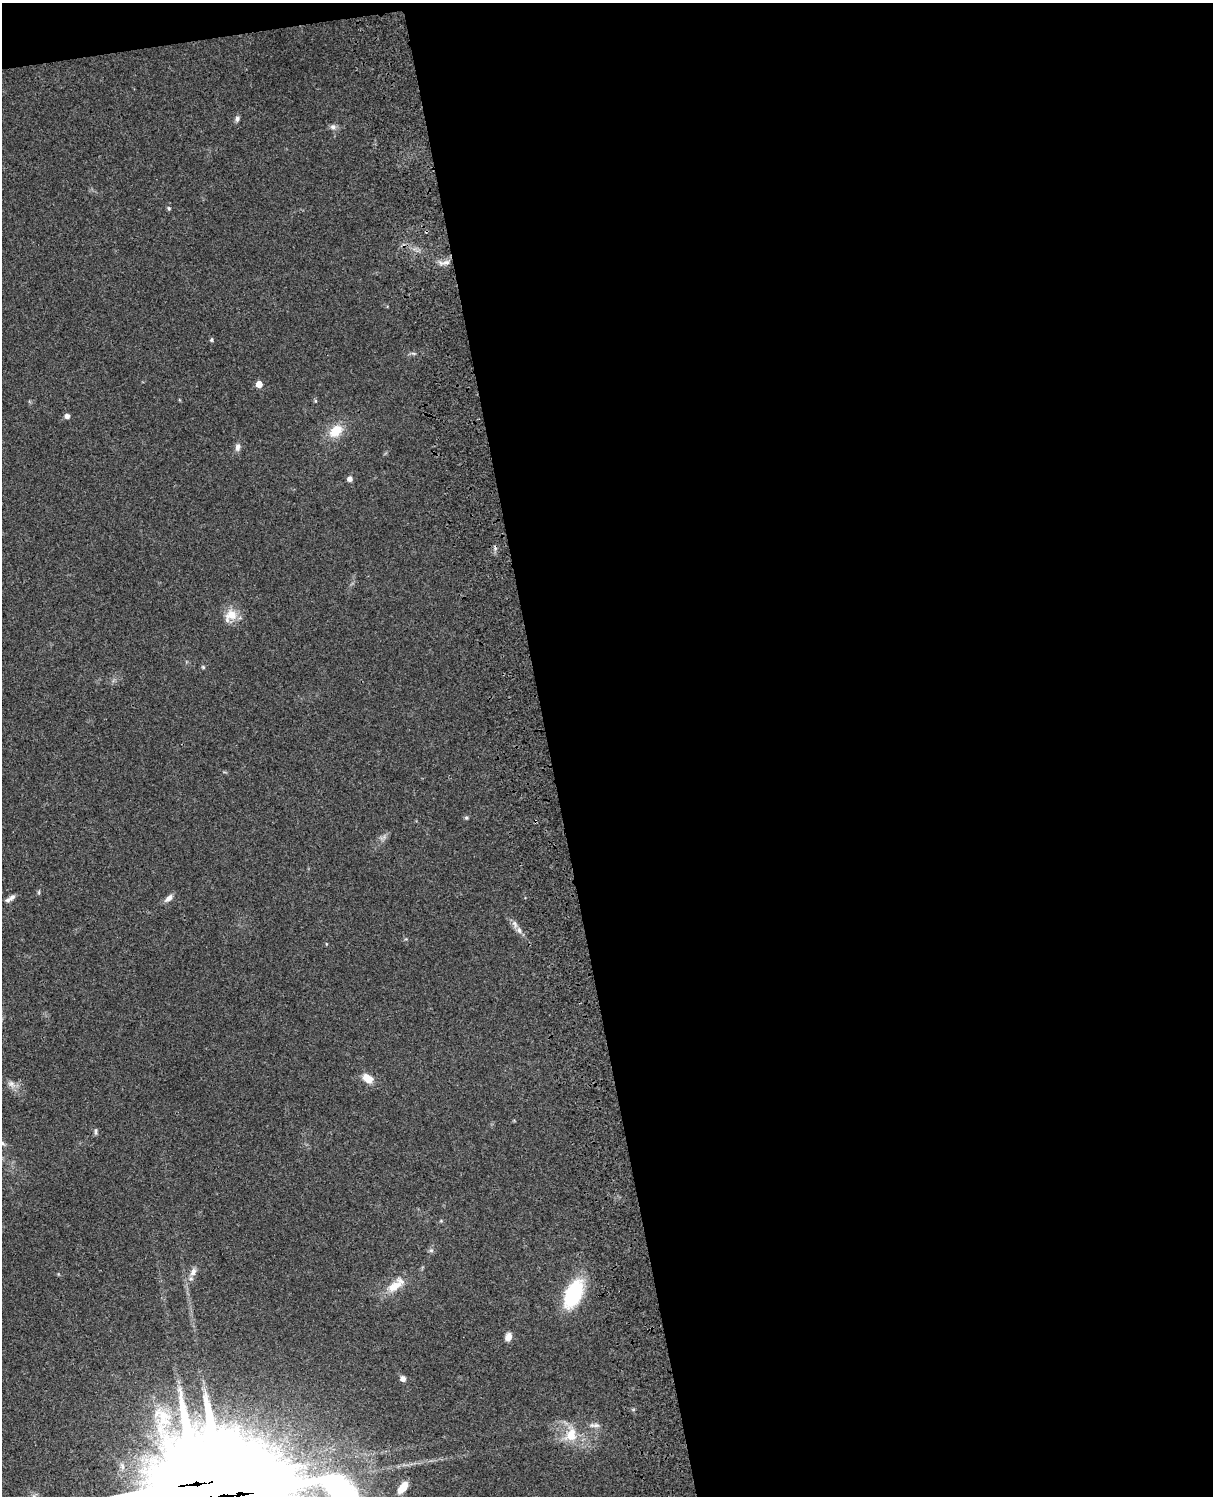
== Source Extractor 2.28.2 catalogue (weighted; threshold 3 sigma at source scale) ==
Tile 4 of 4 x 3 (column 4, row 1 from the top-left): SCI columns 3755-4965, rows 3267-4760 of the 5083 x 4925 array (HDU 1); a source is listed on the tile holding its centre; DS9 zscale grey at full resolution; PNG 1215 x 1498 px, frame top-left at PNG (2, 3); no overlay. Shown black and unused: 56% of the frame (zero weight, under 3 of 4 exposures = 6% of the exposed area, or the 3 px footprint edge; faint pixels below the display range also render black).
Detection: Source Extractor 2.28.2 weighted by HDU 2 'WHT'; one run over the whole footprint, this tile lists its part. Background 0.0782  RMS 0.0059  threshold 0.0266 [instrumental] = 3 sigma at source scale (4.5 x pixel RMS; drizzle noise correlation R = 1.50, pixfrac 1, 0.05/0.05 arcsec/px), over >= 5 px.
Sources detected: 34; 1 cosmic-ray / hot-pixel residue — not listed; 1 inside a brighter listed object's ellipse — not listed separately; the other 32 listed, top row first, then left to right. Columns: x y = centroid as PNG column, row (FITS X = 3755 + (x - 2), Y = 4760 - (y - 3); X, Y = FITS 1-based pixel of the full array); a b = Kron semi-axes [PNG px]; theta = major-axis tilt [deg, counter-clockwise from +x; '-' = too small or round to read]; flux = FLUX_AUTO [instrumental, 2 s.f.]
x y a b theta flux
237 119 8 6 83 1.5
333 127 8 7 - 2
169 208 6 4 -69 0.86
446 262 14 5 9 3.3
211 340 6 4 72 0.78
259 384 5 5 - 7.9
315 401 6 4 72 0.65
67 416 6 6 - 1.9
336 431 18 12 39 11
238 447 10 6 88 2.3
350 479 6 6 - 2.3
231 615 19 14 41 8.5
203 667 6 4 -46 0.7
466 818 6 4 0 0.83
39 892 6 4 72 0.69
12 897 9 6 51 2
169 898 12 6 42 2.9
515 924 14 6 -70 3
368 1078 11 8 -37 7.8
11 1084 11 8 -39 3.1
96 1131 9 4 86 1.1
2 1143 8 5 -37 1.1
431 1250 6 5 - 1.3
193 1272 12 8 65 3.6
395 1285 26 10 40 11
574 1294 21 11 65 58
508 1337 9 7 71 3.9
403 1379 6 5 - 3
596 1425 11 6 5 2.3
571 1435 20 16 65 13
196 1484 31 26 59 8800
403 1487 12 6 53 9.6
Overlapping masked pixels (flux is a lower limit): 1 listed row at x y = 196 1484
Isophote crosses this tile's border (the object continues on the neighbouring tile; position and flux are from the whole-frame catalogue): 2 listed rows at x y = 2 1143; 196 1484